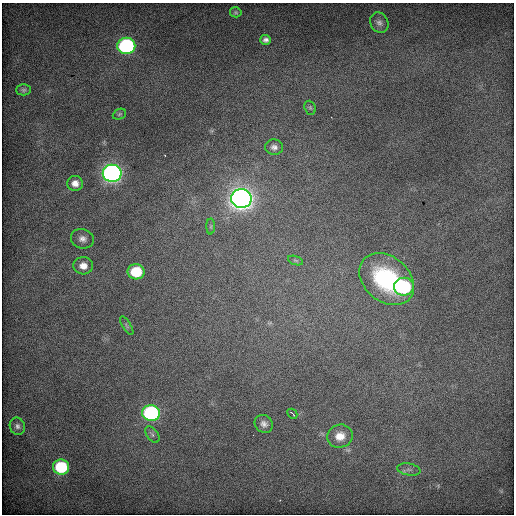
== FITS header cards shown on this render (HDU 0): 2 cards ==
NAXIS1  =                  512 / Axis length
NAXIS2  =                  512 / Axis length

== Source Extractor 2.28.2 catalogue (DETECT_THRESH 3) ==
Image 512 x 512 px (HDU 0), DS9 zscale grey, 1 PNG px = 1 image px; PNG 516 x 516 px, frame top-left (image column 1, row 512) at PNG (2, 3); each listed source drawn as its Kron ellipse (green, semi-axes under 4 px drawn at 4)
Background 693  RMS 4.2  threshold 12.7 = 3 sigma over >= 5 px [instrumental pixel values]
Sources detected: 27; all 27 listed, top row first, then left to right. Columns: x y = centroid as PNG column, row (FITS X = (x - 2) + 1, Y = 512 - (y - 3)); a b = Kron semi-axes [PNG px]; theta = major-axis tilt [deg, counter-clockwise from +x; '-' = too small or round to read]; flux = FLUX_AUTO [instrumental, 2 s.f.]
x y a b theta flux
236 12 6 5 - 390
379 23 10 8 -62 1400
266 40 5 5 - 960
126 46 9 8 - 54000
24 90 7 5 1 570
310 108 7 5 -69 460
119 114 7 5 22 450
274 147 9 7 -5 1200
112 173 9 8 - 150000
75 183 8 7 - 1900
241 199 10 9 - 280000
211 226 8 4 90 540
82 239 12 9 -16 1700
295 260 8 3 -19 400
83 266 10 8 -3 2700
136 272 8 7 - 13000
387 279 30 22 -40 31000
404 287 10 9 - 27000
127 326 10 3 -58 600
151 413 9 8 - 50000
292 414 5 2 - 400
264 424 10 8 -40 1300
17 426 9 7 -69 1000
152 435 9 5 -54 870
340 436 13 11 15 3800
61 467 8 7 - 20000
409 469 12 6 -10 1200